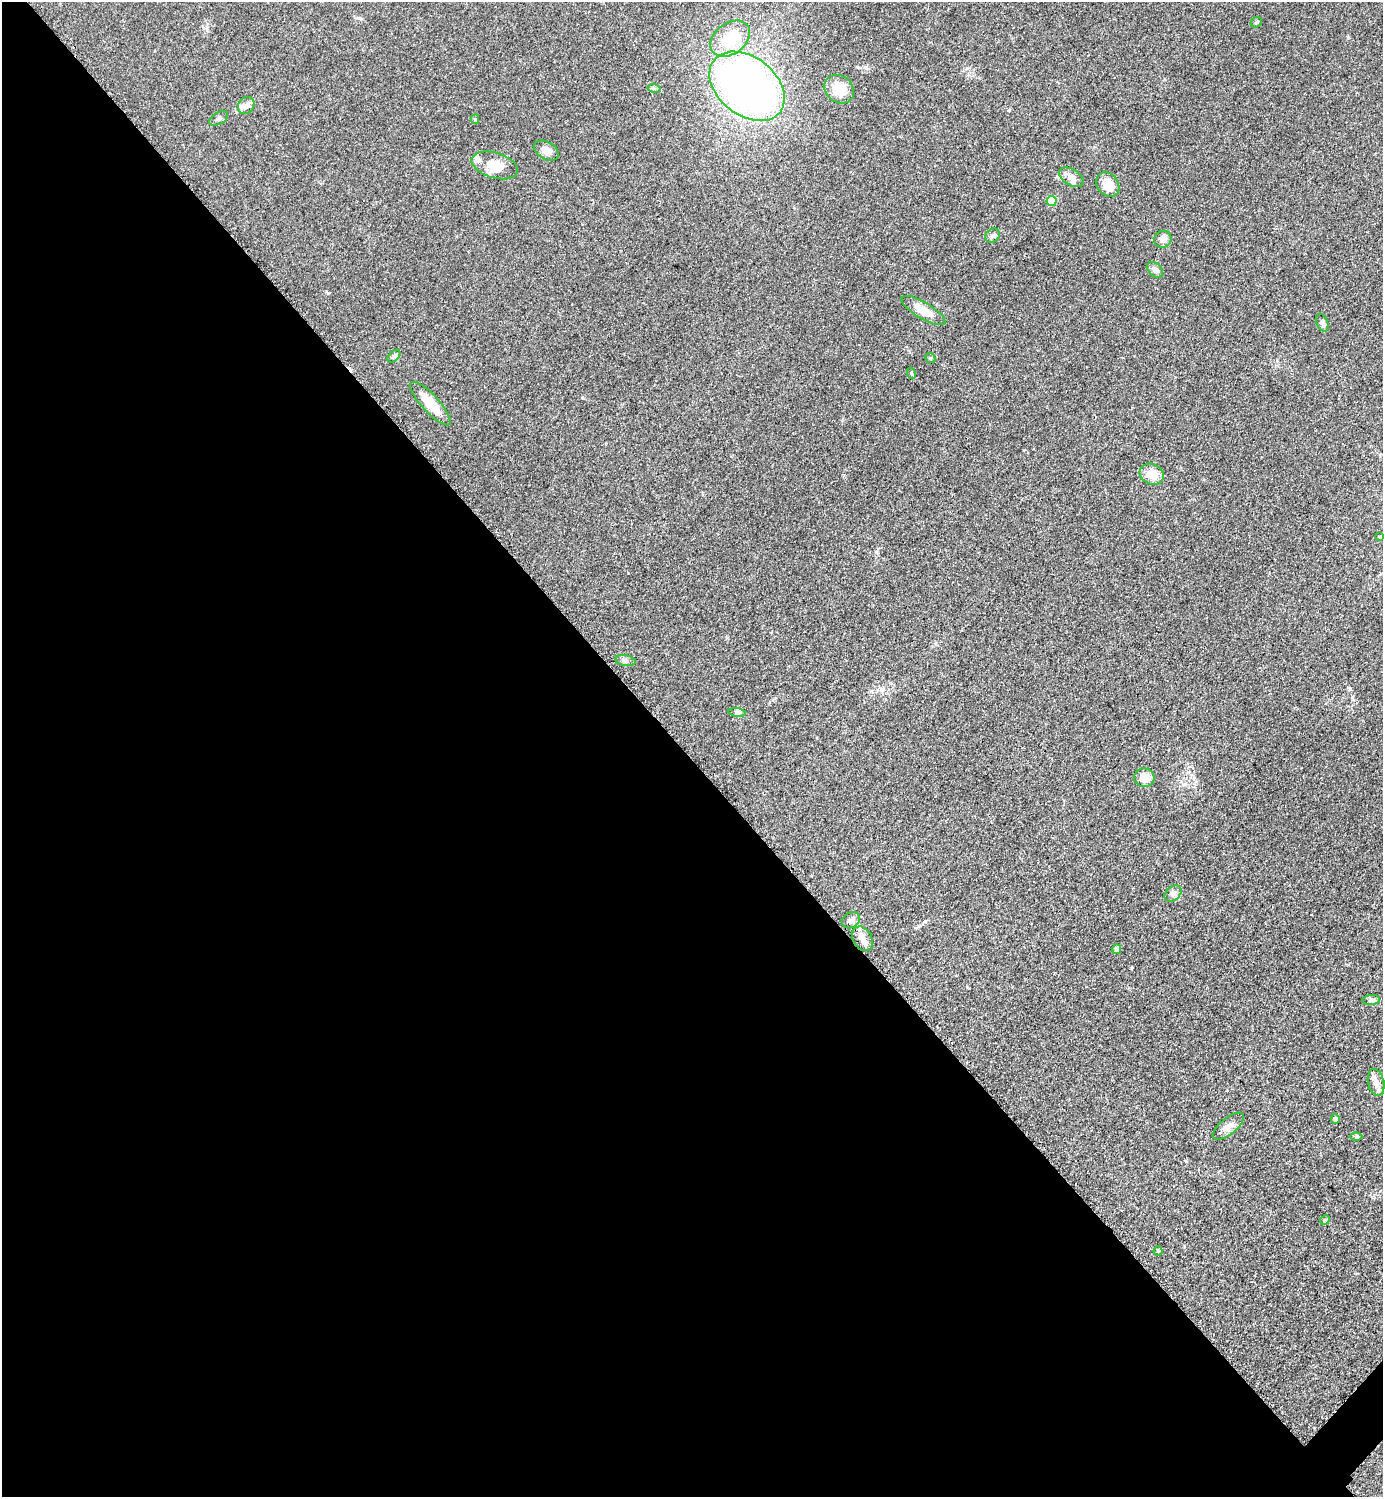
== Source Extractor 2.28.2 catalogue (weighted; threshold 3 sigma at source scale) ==
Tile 9 of 4 x 4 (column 1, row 3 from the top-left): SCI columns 314-1694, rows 1677-3171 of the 6350 x 6350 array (HDU 1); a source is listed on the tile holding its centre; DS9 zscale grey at full resolution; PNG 1385 x 1499 px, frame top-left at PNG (2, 2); each listed source drawn as its Kron ellipse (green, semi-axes under 4 px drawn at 4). Shown black and unused: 50% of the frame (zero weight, under 2 of 3 exposures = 1% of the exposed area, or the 3 px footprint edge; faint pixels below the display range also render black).
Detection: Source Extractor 2.28.2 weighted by HDU 2 'WHT'; one run over the whole footprint, this tile lists its part. Background 0.0786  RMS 0.0077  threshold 0.0346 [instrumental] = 3 sigma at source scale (4.5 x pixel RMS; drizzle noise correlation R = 1.50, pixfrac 1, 0.05/0.05 arcsec/px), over >= 5 px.
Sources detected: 40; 2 inside a brighter listed object's ellipse — not listed separately; the other 38 listed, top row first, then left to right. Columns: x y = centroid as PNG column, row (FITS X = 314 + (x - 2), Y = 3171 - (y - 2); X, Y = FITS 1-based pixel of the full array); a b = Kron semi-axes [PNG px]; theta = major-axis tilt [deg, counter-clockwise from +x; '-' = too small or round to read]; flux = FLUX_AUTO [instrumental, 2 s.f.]
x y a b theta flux
1256 22 6 5 - 1
730 39 22 15 37 27
747 86 42 29 -38 420
654 88 6 4 -19 1
839 89 16 13 -38 14
246 106 9 7 51 3.1
219 118 10 6 30 2
475 119 5 4 - 1
546 151 13 9 -29 5.9
495 165 24 12 -17 14
1071 177 13 8 -32 5
1108 184 13 10 -51 12
1052 201 5 5 - 21
992 236 8 6 41 2
1163 239 9 8 - 4.8
1155 270 9 6 -45 2.7
923 311 25 8 -31 12
1322 323 9 5 -66 2.8
394 356 8 4 45 1.5
930 358 5 4 - 0.97
911 373 5 3 - 0.78
430 404 28 8 -47 18
1152 474 12 10 -26 10
1379 537 3 3 - 0.69
625 661 10 5 -10 2.2
737 713 9 4 -9 1.4
1144 778 10 9 - 9.2
1173 893 10 6 40 2.8
851 920 9 7 29 2.6
862 939 13 9 -58 5.2
1117 949 5 4 - 3.5
1371 1000 9 5 5 2.1
1376 1082 13 8 -77 5
1335 1119 4 4 - 2.2
1228 1126 19 8 39 5.4
1356 1136 6 4 -1 1
1325 1220 5 4 - 0.92
1158 1251 4 4 - 1.1
Unlisted compact peaks at least as high as the median listed source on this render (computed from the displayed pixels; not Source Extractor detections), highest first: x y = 328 293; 1350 689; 1131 968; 1009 110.